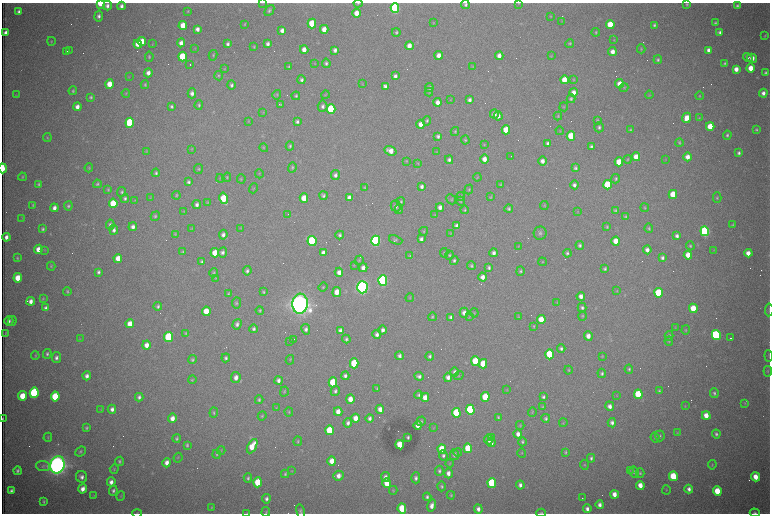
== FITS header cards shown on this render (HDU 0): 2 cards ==
NAXIS1  =                 1536 /fastest changing axis
NAXIS2  =                 1023 /next to fastest changing axis

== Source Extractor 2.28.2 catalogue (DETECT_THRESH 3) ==
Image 1536 x 1023 px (HDU 0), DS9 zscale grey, zoomed out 1/2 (1 PNG px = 2 x 2 image px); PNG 772 x 516 px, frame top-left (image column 1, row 1022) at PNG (2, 3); each listed source drawn as its Kron ellipse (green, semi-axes under 4 px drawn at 4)
Background 2920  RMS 33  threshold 100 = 3 sigma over >= 5 px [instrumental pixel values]
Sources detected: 605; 102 cannot appear on this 1/2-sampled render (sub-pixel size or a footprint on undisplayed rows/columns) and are neither listed nor drawn; of the other 503, the 500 brightest by FLUX_AUTO listed and drawn (3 fainter detections omitted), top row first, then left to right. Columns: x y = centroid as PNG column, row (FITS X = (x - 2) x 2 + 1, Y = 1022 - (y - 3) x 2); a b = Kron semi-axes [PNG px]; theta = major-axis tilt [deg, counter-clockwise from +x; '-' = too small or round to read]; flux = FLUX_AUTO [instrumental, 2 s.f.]
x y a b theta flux
100 3 4 3 - 2.0e+05
262 3 3 2 - 3.2e+03
358 3 4 3 - 7.1e+03
518 3 4 2 - 4.0e+03
687 4 4 3 - 8.5e+03
465 5 4 4 - 1.5e+04
107 6 5 4 - 2.7e+04
121 6 4 3 - 2.5e+04
737 6 4 3 - 1.4e+04
395 8 5 4 - 1.1e+06
269 10 6 4 49 1.6e+04
19 11 4 3 - 2.2e+04
188 11 4 3 - 6.5e+03
356 13 4 4 - 8.3e+04
99 16 5 4 - 2.4e+04
551 16 3 3 - 5.0e+03
562 21 3 3 - 3.7e+03
433 23 3 3 - 4.7e+03
715 23 3 3 - 1.2e+04
245 24 3 2 - 5.8e+03
312 24 5 4 - 2.8e+05
610 24 4 4 - 2.0e+05
183 25 4 4 - 1.1e+05
654 25 4 3 - 1.3e+04
197 29 4 3 - 3.4e+04
324 29 4 4 - 6.6e+04
282 30 4 4 - 3.4e+04
396 32 4 4 - 1.1e+04
596 32 4 4 - 8.6e+03
720 32 4 4 - 2.3e+04
5 33 4 3 - 3.7e+04
765 36 4 4 - 7.2e+03
614 40 3 3 - 5.7e+03
51 41 4 3 - 5.7e+03
142 41 4 4 - 1.3e+05
181 43 4 4 - 4.1e+04
570 43 4 4 - 8.7e+03
138 44 4 4 - 7.3e+04
152 44 4 3 - 4.3e+03
228 44 4 3 - 1.8e+04
268 44 4 3 - 2.3e+04
409 46 4 4 - 5.4e+04
254 47 3 2 - 6.6e+03
195 48 3 3 - 4.1e+03
641 49 4 3 - 7.6e+03
69 50 2 1 - 3.3e+03
304 50 4 4 - 4.9e+04
335 50 4 3 - 2.8e+04
709 50 4 3 - 3.8e+04
67 51 3 1 - 4.9e+03
612 52 4 4 - 4.9e+04
213 55 5 3 - 8.2e+03
439 55 4 4 - 5.0e+04
499 56 4 4 - 4.2e+04
551 56 4 3 - 5.4e+03
149 57 5 4 - 1.0e+04
182 57 5 4 - 3.0e+05
748 57 5 2 - 1.7e+04
752 58 5 4 - 5.7e+04
658 60 4 4 - 1.3e+04
315 63 3 3 - 3.8e+03
326 63 4 4 - 1.6e+04
725 63 3 3 - 1.1e+04
190 65 2 1 - 2.0e+05
289 67 4 3 - 9.3e+03
473 67 4 3 - 4.9e+03
751 68 4 4 - 9.5e+04
225 69 3 3 - 3.0e+03
736 69 4 4 - 5.8e+04
148 73 4 4 - 4.2e+04
765 73 3 3 - 1.3e+04
219 76 4 4 - 8.4e+03
395 76 4 3 - 2.5e+04
129 77 3 2 - 3.3e+03
302 80 4 4 - 1.9e+04
564 80 4 4 - 1.1e+05
573 80 4 4 - 6.8e+03
109 84 4 4 - 1.1e+05
362 84 3 3 - 3.7e+03
619 84 4 4 - 6.5e+04
145 85 4 4 - 9.7e+03
231 85 5 4 - 1.8e+04
385 86 4 3 - 2.4e+04
429 88 4 4 - 2.0e+04
624 88 4 3 - 5.9e+03
73 91 4 3 - 1.0e+04
429 92 4 3 - 5.9e+03
574 92 4 4 - 5.5e+04
126 93 4 3 - 6.6e+03
192 93 5 4 - 2.7e+04
763 93 4 4 - 3.0e+04
16 95 3 3 - 4.1e+03
277 95 5 4 - 8.7e+03
325 95 4 3 - 5.2e+03
649 95 4 3 - 5.8e+03
296 96 4 3 - 9.9e+03
699 96 4 3 - 7.3e+03
91 97 3 3 - 1.1e+04
571 99 4 4 - 1.3e+04
451 100 4 2 - 3.7e+03
469 100 4 3 - 2.2e+04
438 102 4 3 - 4.8e+04
199 105 5 4 - 1.2e+04
280 105 4 3 - 8.1e+03
171 106 3 3 - 1.4e+04
322 106 5 5 - 2.4e+04
77 107 4 4 - 4.3e+04
564 107 4 3 - 5.8e+03
331 109 5 4 - 6.0e+05
263 112 4 2 - 4.9e+03
494 114 4 4 - 3.3e+04
498 116 4 4 - 3.1e+04
558 116 4 3 - 6.5e+03
687 118 5 4 - 9.4e+04
699 118 4 3 - 5.6e+03
597 120 4 4 - 7.9e+03
248 121 3 3 - 4.7e+03
427 121 4 4 - 1.1e+04
297 122 4 3 - 1.7e+04
130 123 5 4 - 6.1e+05
421 124 4 4 - 6.4e+04
710 126 4 4 - 1.6e+05
599 127 5 4 - 1.7e+04
506 130 4 4 - 1.4e+05
630 130 4 3 - 7.1e+03
756 130 4 4 - 1.1e+04
455 131 4 3 - 8.8e+03
560 131 4 3 - 5.1e+03
727 135 4 4 - 1.3e+04
438 136 4 3 - 1.9e+04
571 136 4 4 - 2.3e+05
47 138 4 3 - 7.0e+03
465 140 4 4 - 8.4e+03
548 143 4 3 - 2.1e+04
679 143 4 3 - 1.0e+04
484 144 4 3 - 5.4e+03
290 146 4 3 - 1.2e+04
591 146 3 3 - 1.4e+04
264 148 4 3 - 6.2e+03
191 149 3 3 - 5.0e+03
146 151 4 3 - 5.4e+03
390 151 6 4 -20 7.2e+04
437 152 4 3 - 3.9e+03
739 153 4 3 - 1.7e+04
511 156 2 1 - 4.0e+03
636 157 4 4 - 9.9e+04
687 157 4 4 - 5.3e+04
484 159 5 4 - 5.3e+04
628 159 4 3 - 7.4e+03
449 160 4 4 - 1.9e+04
666 160 3 2 - 3.0e+03
406 161 4 3 - 5.5e+03
542 161 4 4 - 3.9e+04
619 162 4 4 - 1.4e+05
418 163 4 3 - 5.2e+03
292 167 5 4 - 1.1e+04
3 168 5 2 - 3.0e+05
89 168 4 3 - 6.6e+03
575 168 4 3 - 1.3e+04
198 169 5 4 - 9.0e+03
156 173 4 3 - 1.4e+04
259 174 4 2 - 4.2e+03
335 175 5 4 - 2.3e+04
22 177 4 3 - 7.7e+03
227 177 5 3 - 8.3e+03
477 177 4 3 - 5.2e+03
220 178 4 3 - 5.4e+03
241 179 4 4 - 7.8e+03
616 179 4 4 - 1.1e+04
188 182 4 3 - 1.5e+04
39 184 4 3 - 1.1e+04
97 184 4 4 - 1.1e+04
500 185 3 3 - 6.9e+03
574 185 4 4 - 2.3e+04
607 185 5 4 - 3.0e+05
421 186 4 3 - 2.3e+04
365 187 4 3 - 7.0e+03
253 188 5 3 - 5.5e+03
469 189 5 3 - 7.0e+03
108 190 4 3 - 8.6e+03
122 192 5 4 - 1.3e+04
673 194 4 4 - 1.8e+05
176 195 4 4 - 8.5e+03
323 196 4 3 - 1.6e+04
461 197 4 4 - 8.2e+03
491 197 4 3 - 6.1e+03
125 198 4 4 - 1.6e+04
150 198 4 3 - 4.6e+03
224 198 5 4 - 2.6e+05
304 198 4 4 - 1.3e+05
349 198 4 3 - 4.5e+04
717 198 5 4 - 1.1e+04
451 199 5 4 - 1.0e+04
135 200 3 3 - 4.6e+03
401 201 4 4 - 9.8e+03
461 201 4 4 - 7.5e+03
113 203 5 4 - 2.5e+05
207 203 4 3 - 6.2e+03
197 204 4 3 - 2.6e+04
33 205 4 3 - 8.6e+03
544 205 4 3 - 6.8e+03
68 206 4 4 - 1.3e+04
396 206 5 5 - 2.3e+04
440 207 4 4 - 3.9e+04
54 208 4 3 - 3.7e+04
645 208 4 3 - 6.9e+03
399 209 5 4 - 1.1e+04
509 209 4 3 - 1.3e+04
465 210 4 4 - 8.6e+03
615 210 4 3 - 8.9e+03
183 211 3 2 - 4.0e+03
578 212 3 2 - 3.0e+03
288 214 2 1 - 2.8e+03
435 215 4 2 - 4.8e+03
155 216 5 4 - 1.0e+04
626 217 3 3 - 9.3e+03
22 218 4 2 - 3.5e+03
110 225 5 4 - 2.0e+04
733 225 4 4 - 8.9e+03
457 226 4 3 - 3.9e+04
133 227 4 4 - 3.1e+04
607 227 4 3 - 8.8e+03
240 228 4 2 - 3.7e+03
649 228 5 4 - 9.8e+03
43 229 4 3 - 1.3e+04
192 229 4 2 - 4.3e+03
114 230 5 4 - 2.4e+04
424 231 4 3 - 6.4e+03
705 231 5 4 - 1.3e+06
450 233 4 3 - 4.9e+03
540 233 6 6 - 2.1e+04
175 234 4 4 - 6.7e+03
223 235 5 4 - 2.5e+04
340 235 4 3 - 1.5e+04
677 236 4 3 - 2.5e+04
6 237 4 3 - 3.8e+04
421 239 4 3 - 2.3e+04
396 240 7 4 -21 1.2e+04
312 241 5 4 - 7.9e+05
376 241 5 4 - 1.7e+06
616 241 4 4 - 1.0e+05
580 245 4 4 - 1.6e+04
518 246 3 2 - 4.4e+03
690 246 4 4 - 1.1e+04
38 249 4 4 - 8.5e+04
45 250 4 3 - 5.4e+03
647 250 4 4 - 3.6e+04
714 250 3 3 - 4.1e+03
183 252 4 3 - 7.5e+03
222 252 5 4 - 2.4e+04
215 253 4 4 - 1.1e+05
323 253 4 3 - 3.2e+04
444 253 4 4 - 7.8e+03
494 253 4 4 - 2.9e+04
567 253 4 4 - 1.4e+04
748 253 4 4 - 6.1e+04
449 255 4 4 - 9.9e+03
688 255 4 4 - 9.1e+04
410 256 4 3 - 8.1e+03
17 258 3 3 - 8.0e+03
118 258 4 4 - 8.2e+04
662 258 4 3 - 2.1e+04
359 260 5 3 - 6.6e+03
454 260 4 4 - 1.4e+04
202 262 4 3 - 1.7e+04
542 262 4 3 - 5.3e+03
354 265 4 3 - 4.3e+03
51 266 4 3 - 8.0e+03
471 266 4 3 - 1.2e+04
363 268 4 4 - 3.7e+04
489 268 4 3 - 1.4e+04
605 269 4 3 - 1.2e+04
247 271 4 4 - 1.7e+04
520 271 5 4 - 1.1e+04
98 272 4 3 - 1.8e+04
339 272 4 4 - 4.5e+04
213 273 4 4 - 9.6e+03
483 277 4 4 - 4.3e+04
18 278 4 4 - 1.2e+05
215 278 4 3 - 5.8e+03
383 280 5 4 - 1.9e+06
323 287 5 3 - 6.6e+03
362 287 6 5 - 3.6e+06
67 291 4 4 - 9.7e+03
617 291 3 3 - 4.5e+03
263 292 4 3 - 1.1e+04
337 292 5 4 - 7.9e+04
659 293 5 4 - 4.2e+05
228 294 4 3 - 8.2e+03
581 296 4 3 - 4.2e+04
43 298 4 3 - 6.7e+03
410 298 4 3 - 5.3e+03
31 301 4 3 - 4.1e+04
557 302 3 2 - 3.1e+03
236 303 5 4 - 1.2e+04
300 304 10 7 85 9.8e+06
158 306 4 4 - 1.5e+04
46 308 4 3 - 2.4e+04
582 308 5 4 - 1.7e+04
693 308 5 4 - 1.6e+05
260 310 4 4 - 1.1e+04
769 310 6 2 86 6.8e+03
206 311 5 4 - 1.3e+05
464 313 5 4 - 3.8e+04
474 313 4 3 - 5.6e+03
582 316 4 4 - 7.7e+03
432 317 4 3 - 9.1e+03
451 317 4 3 - 2.1e+04
469 317 4 3 - 4.3e+03
518 317 4 3 - 4.9e+03
541 320 4 4 - 1.3e+05
9 321 5 4 - 2.2e+04
12 321 5 3 - 8.1e+03
130 324 4 4 - 7.7e+04
237 324 5 4 - 2.5e+04
534 326 4 3 - 6.6e+03
675 328 4 3 - 4.9e+03
254 329 4 4 - 1.7e+04
306 329 5 4 - 2.3e+04
340 330 4 3 - 2.4e+04
383 330 4 4 - 3.1e+04
686 330 5 3 - 7.0e+03
5 333 4 2 - 3.8e+03
186 333 4 3 - 8.0e+03
377 334 5 4 - 2.7e+04
716 335 5 4 - 1.0e+06
588 336 5 4 - 5.0e+04
669 336 5 4 - 1.5e+04
169 337 5 4 - 5.7e+05
80 338 3 3 - 4.3e+03
731 338 3 1 - 1.1e+04
293 339 3 1 - 3.8e+03
346 339 4 3 - 1.3e+04
289 341 2 2 - 3.0e+03
669 341 4 3 - 6.3e+03
146 345 4 4 - 5.3e+04
561 348 4 4 - 1.8e+04
47 354 5 4 - 1.5e+04
550 354 5 4 - 3.7e+05
35 356 4 3 - 6.5e+03
399 356 4 3 - 2.2e+04
430 356 4 4 - 1.5e+04
602 356 4 3 - 6.1e+03
769 356 5 2 - 4.5e+03
56 358 5 4 - 2.3e+04
226 358 4 3 - 1.6e+04
192 360 4 4 - 1.2e+04
290 360 4 3 - 5.9e+03
475 361 5 4 - 2.8e+05
354 363 5 4 - 3.4e+05
483 364 5 4 - 1.7e+05
629 369 4 4 - 1.3e+04
568 370 4 3 - 7.0e+03
768 371 5 3 - 7.2e+03
455 372 5 4 - 2.6e+04
602 373 4 4 - 1.6e+04
87 376 4 3 - 3.0e+04
345 376 4 3 - 2.1e+04
419 376 4 4 - 2.3e+04
459 376 5 3 - 6.7e+03
236 377 5 4 - 4.2e+04
448 377 4 4 - 3.8e+04
192 380 4 3 - 6.7e+03
278 381 4 3 - 2.6e+04
333 382 5 4 - 3.1e+05
377 388 3 3 - 8.0e+03
507 390 4 3 - 4.5e+03
335 391 5 4 - 1.6e+04
659 391 3 3 - 1.0e+04
284 392 5 3 - 7.7e+03
34 393 5 4 - 9.9e+05
714 393 5 4 - 1.4e+04
638 394 5 4 - 3.0e+05
419 395 4 3 - 1.4e+04
22 396 5 4 - 1.3e+05
617 396 3 2 - 3.5e+03
55 397 5 4 - 3.5e+05
139 397 4 3 - 1.9e+04
425 397 4 4 - 6.3e+04
485 397 5 4 - 1.9e+05
543 397 4 3 - 1.6e+04
350 399 4 4 - 8.0e+04
259 400 4 3 - 1.2e+04
745 403 4 3 - 5.4e+03
610 406 5 4 - 3.5e+04
685 406 4 2 - 4.3e+03
543 407 4 3 - 7.2e+03
276 408 4 2 - 4.1e+03
101 409 3 2 - 3.2e+03
112 409 4 4 - 3.0e+04
380 409 4 4 - 4.8e+04
470 410 5 4 - 8.1e+05
214 412 5 4 - 9.4e+03
289 412 4 3 - 7.0e+03
338 412 4 4 - 6.7e+04
532 412 5 3 - 6.3e+03
456 413 5 4 - 4.7e+05
706 415 4 4 - 8.5e+04
262 416 4 3 - 7.5e+03
498 417 4 3 - 1.0e+04
172 418 5 4 - 5.5e+04
355 418 4 4 - 7.2e+04
370 418 4 3 - 2.3e+04
546 418 4 4 - 1.5e+04
3 419 3 1 - 7.7e+03
421 421 5 4 - 1.1e+04
348 423 4 3 - 2.2e+04
563 423 4 3 - 5.9e+03
612 423 4 4 - 2.5e+04
418 425 4 3 - 4.6e+04
520 425 4 4 - 7.3e+03
87 428 4 3 - 1.1e+04
433 428 3 2 - 3.3e+03
329 430 5 4 - 2.8e+05
677 433 4 4 - 5.3e+03
518 434 4 3 - 4.0e+04
716 434 4 4 - 1.6e+04
660 436 5 5 - 1.4e+04
48 437 4 3 - 6.8e+03
408 437 3 3 - 1.1e+04
491 437 2 1 - 1.4e+05
655 437 5 4 - 1.2e+04
177 438 4 4 - 1.3e+04
489 439 5 4 - 4.7e+04
298 441 5 3 - 7.7e+03
491 442 4 3 - 3.4e+04
522 442 4 3 - 1.2e+04
187 445 4 3 - 1.1e+04
400 445 4 4 - 1.6e+05
252 446 8 4 62 1.3e+05
468 448 5 4 - 2.5e+05
442 449 5 4 - 2.0e+05
221 450 4 3 - 5.3e+03
80 451 5 4 - 1.2e+04
565 452 4 3 - 8.6e+03
458 453 4 4 - 7.5e+03
522 453 4 3 - 5.0e+03
216 454 4 4 - 1.1e+04
443 455 5 4 - 1.8e+04
454 455 5 4 - 2.0e+04
178 458 5 3 - 5.4e+03
591 458 4 3 - 1.5e+04
119 461 4 3 - 1.2e+04
332 461 4 4 - 8.6e+04
167 463 5 4 - 4.4e+04
449 463 4 3 - 5.7e+03
57 465 9 7 77 8.0e+06
584 465 5 4 - 9.9e+03
712 465 5 3 - 7.0e+03
43 466 7 5 -4 1.9e+04
114 469 5 3 - 8.0e+03
630 470 4 4 - 6.4e+03
18 471 4 3 - 1.6e+04
292 471 3 3 - 3.7e+03
439 471 5 4 - 1.6e+04
634 472 5 4 - 1.3e+04
448 473 5 4 - 3.8e+04
640 473 5 4 - 1.0e+04
285 474 4 3 - 1.0e+04
339 476 5 5 - 4.9e+04
673 476 5 4 - 2.8e+05
82 477 6 5 - 3.0e+04
386 477 5 4 - 3.0e+04
755 477 4 4 - 9.0e+04
248 478 4 3 - 1.3e+04
416 478 5 4 - 2.2e+04
111 482 4 4 - 3.6e+04
258 482 5 4 - 2.2e+05
387 483 5 4 - 1.5e+05
492 483 5 4 - 5.7e+05
520 485 4 3 - 2.6e+04
640 485 4 4 - 7.9e+04
442 486 5 4 - 1.1e+04
83 489 5 4 - 4.9e+04
689 489 4 4 - 2.9e+04
393 490 4 3 - 7.0e+03
666 490 5 3 - 5.6e+03
11 491 4 3 - 2.1e+04
113 491 5 4 - 1.8e+04
717 491 5 4 - 2.2e+05
614 494 4 3 - 5.8e+04
94 495 3 3 - 4.2e+03
451 495 4 4 - 8.6e+03
121 496 5 3 - 6.7e+03
427 497 4 3 - 1.6e+04
582 498 2 1 - 4.1e+03
266 499 4 4 - 2.1e+04
44 502 4 2 - 1.0e+04
600 505 4 3 - 3.0e+04
432 506 6 4 75 4.7e+04
211 508 4 3 - 6.2e+03
402 508 5 4 - 2.3e+05
478 509 5 4 - 3.4e+04
587 509 4 3 - 3.1e+04
301 511 7 4 -81 1.6e+04
266 512 5 3 - 7.6e+03
137 513 4 2 - 4.4e+03
247 513 3 3 - 4.1e+03
541 513 5 3 - 8.2e+03
755 513 5 3 - 1.3e+04
At the frame edge (FLAGS 8, measured only in part): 13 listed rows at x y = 100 3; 262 3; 358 3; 518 3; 465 5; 3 168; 769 310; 3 419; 301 511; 137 513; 247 513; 541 513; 755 513
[3 fainter detections neither listed nor drawn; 102 sub-pixel or undisplayed-footprint detections neither listed nor drawn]